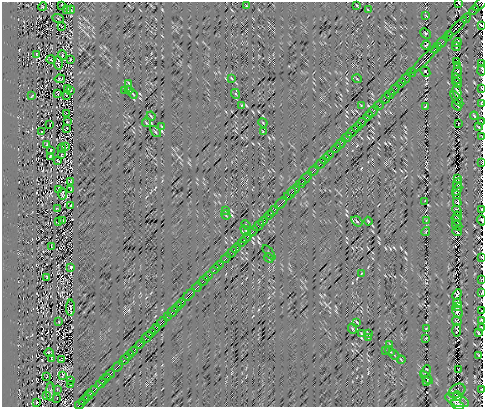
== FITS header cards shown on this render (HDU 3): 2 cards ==
NAXIS1  =                  481
NAXIS2  =                  405

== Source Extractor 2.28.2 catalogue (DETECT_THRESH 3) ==
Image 481 x 405 px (HDU 3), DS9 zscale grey, 1 PNG px = 1 image px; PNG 485 x 409 px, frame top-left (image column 1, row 405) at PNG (2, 2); each listed source drawn as its Kron ellipse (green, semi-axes under 4 px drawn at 4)
Background 1.44e-05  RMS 0.027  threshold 0.0809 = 3 sigma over >= 5 px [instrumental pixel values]
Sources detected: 227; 1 with non-positive FLUX_AUTO (blend fragments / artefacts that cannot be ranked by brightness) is neither listed nor drawn; the other 226 listed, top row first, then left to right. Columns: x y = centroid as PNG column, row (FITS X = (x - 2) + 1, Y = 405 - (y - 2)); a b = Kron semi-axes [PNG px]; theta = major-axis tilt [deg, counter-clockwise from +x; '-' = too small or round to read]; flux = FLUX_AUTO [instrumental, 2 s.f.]
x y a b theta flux
459 3 3 2 - 2.8
480 4 9 2 45 34
62 5 2 2 - 1.6
246 5 2 2 - 1.3
357 6 4 2 - 1.8
42 7 4 2 - 1.8
67 10 3 2 - 1.3
71 10 4 2 - 1.7
368 10 4 2 - 1.6
474 10 5 2 - 11
426 16 3 2 - 1
58 18 6 4 -21 2.1
466 18 5 2 - 7.2
481 25 3 2 - 4.6
62 26 2 2 - 0.73
457 27 13 2 45 47
426 33 6 4 -43 2.6
448 36 5 2 - 7.7
457 42 5 2 - 2.6
441 43 7 2 45 3.3
426 45 5 2 - 1.6
456 47 4 2 - 1.4
436 48 6 2 45 5
37 54 3 2 - 0.74
62 55 5 3 - 1.5
70 59 3 2 - 1.2
51 60 4 3 - 1.5
424 60 19 2 45 23
456 61 4 2 - 1.6
58 63 7 3 -85 3.7
482 64 3 2 - 2
458 65 4 3 - 2.2
482 70 5 2 - 1
412 72 4 2 - 3.2
425 72 5 2 - 1.8
457 72 6 2 56 3.7
231 78 4 2 - 1.2
60 79 5 2 - 1.9
357 79 5 3 - 1.3
405 79 6 2 44 9.6
457 79 5 2 - 3
129 83 3 2 - 1.4
401 83 5 2 - 9.4
457 83 5 3 - 4.4
481 88 3 2 - 1
67 89 2 2 - 0.84
70 90 3 2 - 1.3
125 90 3 2 - 1.3
129 90 4 2 - 1.9
394 90 6 2 44 10
457 92 7 3 -77 10
58 93 4 2 - 2
133 94 5 3 - 1.4
236 94 5 3 - 1.5
390 94 5 2 - 9.7
66 95 2 2 - 1.3
32 96 3 2 - 1.1
385 99 6 2 44 9.6
457 99 9 3 -53 6.5
481 103 3 2 - 2.1
361 105 3 2 - 1
379 105 5 2 - 9.1
457 105 5 2 - 2.8
242 106 4 2 - 1.4
425 106 4 2 - 1.3
372 112 7 2 44 13
67 114 3 2 - 1.1
151 116 4 2 - 1.8
368 116 5 2 - 11
474 116 4 2 - 2
67 122 2 2 - 1.1
481 122 2 2 - 2.2
146 123 4 2 - 1.8
263 123 5 3 - 1.6
361 123 6 2 44 12
50 124 3 2 - 1
458 124 3 2 - 1.2
162 127 4 2 - 1.4
357 127 5 2 - 11
479 127 3 2 - 1.9
67 128 2 2 - 0.72
155 131 6 3 -48 1.9
42 132 3 2 - 0.98
263 132 3 2 - 1.3
352 132 8 2 42 13
482 136 2 2 - 0.87
347 137 5 2 - 12
47 144 2 2 - 1.8
340 144 6 2 45 7.9
66 147 4 2 - 1.5
62 148 4 2 - 1.8
336 148 6 2 44 6.8
51 150 3 2 - 1.4
62 155 3 2 - 1.5
329 155 6 2 45 7
50 156 3 2 - 2
325 159 5 2 - 6.4
58 161 3 2 - 1.3
482 163 2 2 - 1.3
320 164 6 2 44 7
314 170 6 2 45 7.5
305 179 8 2 45 6.6
457 179 3 3 - 2.8
71 181 3 2 - 0.94
301 183 5 2 - 4.5
457 184 6 4 67 3.7
58 189 3 2 - 1.7
71 190 3 2 - 1.3
294 190 7 2 44 6.3
457 190 7 2 59 6.3
62 194 6 2 -88 0.9
290 194 7 2 44 6.6
457 194 3 2 - 0.83
425 201 3 2 - 1.1
457 202 4 2 - 3.5
281 203 7 2 45 6
71 205 3 2 - 1.5
57 209 3 2 - 1.7
482 209 2 2 - 1.9
226 211 4 2 - 1.2
273 211 6 2 45 11
457 211 5 3 - 3.2
226 215 5 2 - 1.4
269 215 5 2 - 11
457 216 5 2 - 2.2
63 220 2 2 - 0.81
456 220 6 3 -57 3
481 220 5 2 - 1.9
59 221 3 2 - 1.8
263 221 6 2 45 9.6
357 221 6 4 -34 3.4
368 221 4 2 - 1.3
426 221 4 2 - 1.2
246 225 5 3 - 1.6
259 225 6 2 44 11
457 226 5 2 - 1.5
246 231 6 3 -45 1.9
253 231 6 2 45 10
426 231 4 3 - 1.4
457 232 5 2 - 2.9
246 238 6 2 45 12
242 242 6 2 45 12
51 246 4 2 - 1.2
236 248 5 2 - 10
232 252 6 2 45 12
269 252 9 2 -51 2
482 257 3 2 - 1.6
226 258 6 2 45 11
269 258 5 2 - 1.5
219 265 5 2 - 5.9
71 267 3 3 - 1.8
215 269 5 2 - 6
361 274 4 2 - 1.2
208 276 6 2 45 6.6
47 277 3 2 - 1.8
482 279 2 2 - 0.76
204 280 6 2 45 6.5
197 287 5 2 - 5.8
482 292 3 2 - 1.4
189 295 7 2 45 6.5
457 295 5 3 - 4.6
181 303 5 2 - 5.3
457 303 4 4 - 7.2
177 307 6 2 45 6
457 307 4 2 - 4.7
70 308 8 3 90 3.1
173 311 6 2 45 4.8
482 311 2 2 - 1.2
457 312 7 5 -62 7.3
168 316 4 2 - 1.3
481 320 4 2 - 2.9
457 321 5 3 - 2.3
59 322 3 2 - 1.2
162 322 6 2 45 11
357 322 3 2 - 1.4
481 327 3 2 - 1.8
155 329 6 2 44 11
353 329 5 3 - 1.8
426 329 3 2 - 1
457 330 6 4 88 3.5
151 333 5 2 - 11
361 333 3 2 - 1.2
368 333 3 2 - 1.5
478 333 4 2 - 1.6
146 338 7 2 44 12
368 338 4 2 - 1.7
426 338 3 2 - 1.3
140 344 6 2 44 10
390 344 4 2 - 1.5
133 351 6 2 44 11
386 351 4 2 - 1.3
390 351 5 3 - 1.7
49 353 5 3 - 1.8
129 355 5 2 - 9.8
394 355 6 2 -44 1.5
478 355 3 2 - 1.5
51 358 3 2 - 1.1
61 360 3 2 - 1.3
124 360 6 2 45 11
401 360 4 2 - 1.4
118 366 6 2 45 5.6
458 369 3 2 - 0.43
426 371 6 3 64 3.5
63 375 3 2 - 1.3
109 375 6 2 43 6.8
47 376 3 2 - 1.7
426 378 8 3 -47 2.6
105 379 6 2 43 5.5
71 380 4 3 - 1.3
426 382 3 2 - 2.1
101 383 6 2 43 5.6
70 385 2 2 - 1.4
57 389 2 2 - 1.3
482 389 3 2 - 2.3
50 391 9 3 90 2.7
93 391 6 2 45 7.1
457 391 9 6 32 8.3
46 396 3 2 - 0.98
88 396 6 2 44 7.3
457 396 5 4 - 4.2
57 398 2 2 - 0.64
84 400 6 2 45 7
457 400 12 6 -21 13
37 402 2 2 - 1
80 404 5 2 - 8
457 405 7 4 -25 7.7
At the frame edge (FLAGS 8, measured only in part): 21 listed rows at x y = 459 3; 480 4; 481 25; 482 64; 482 70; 481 88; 481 103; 481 122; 482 136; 482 163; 482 209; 481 220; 482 257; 482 279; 482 292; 482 311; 481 320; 481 327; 478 333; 482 389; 457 405
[1 non-positive-flux detection neither listed nor drawn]